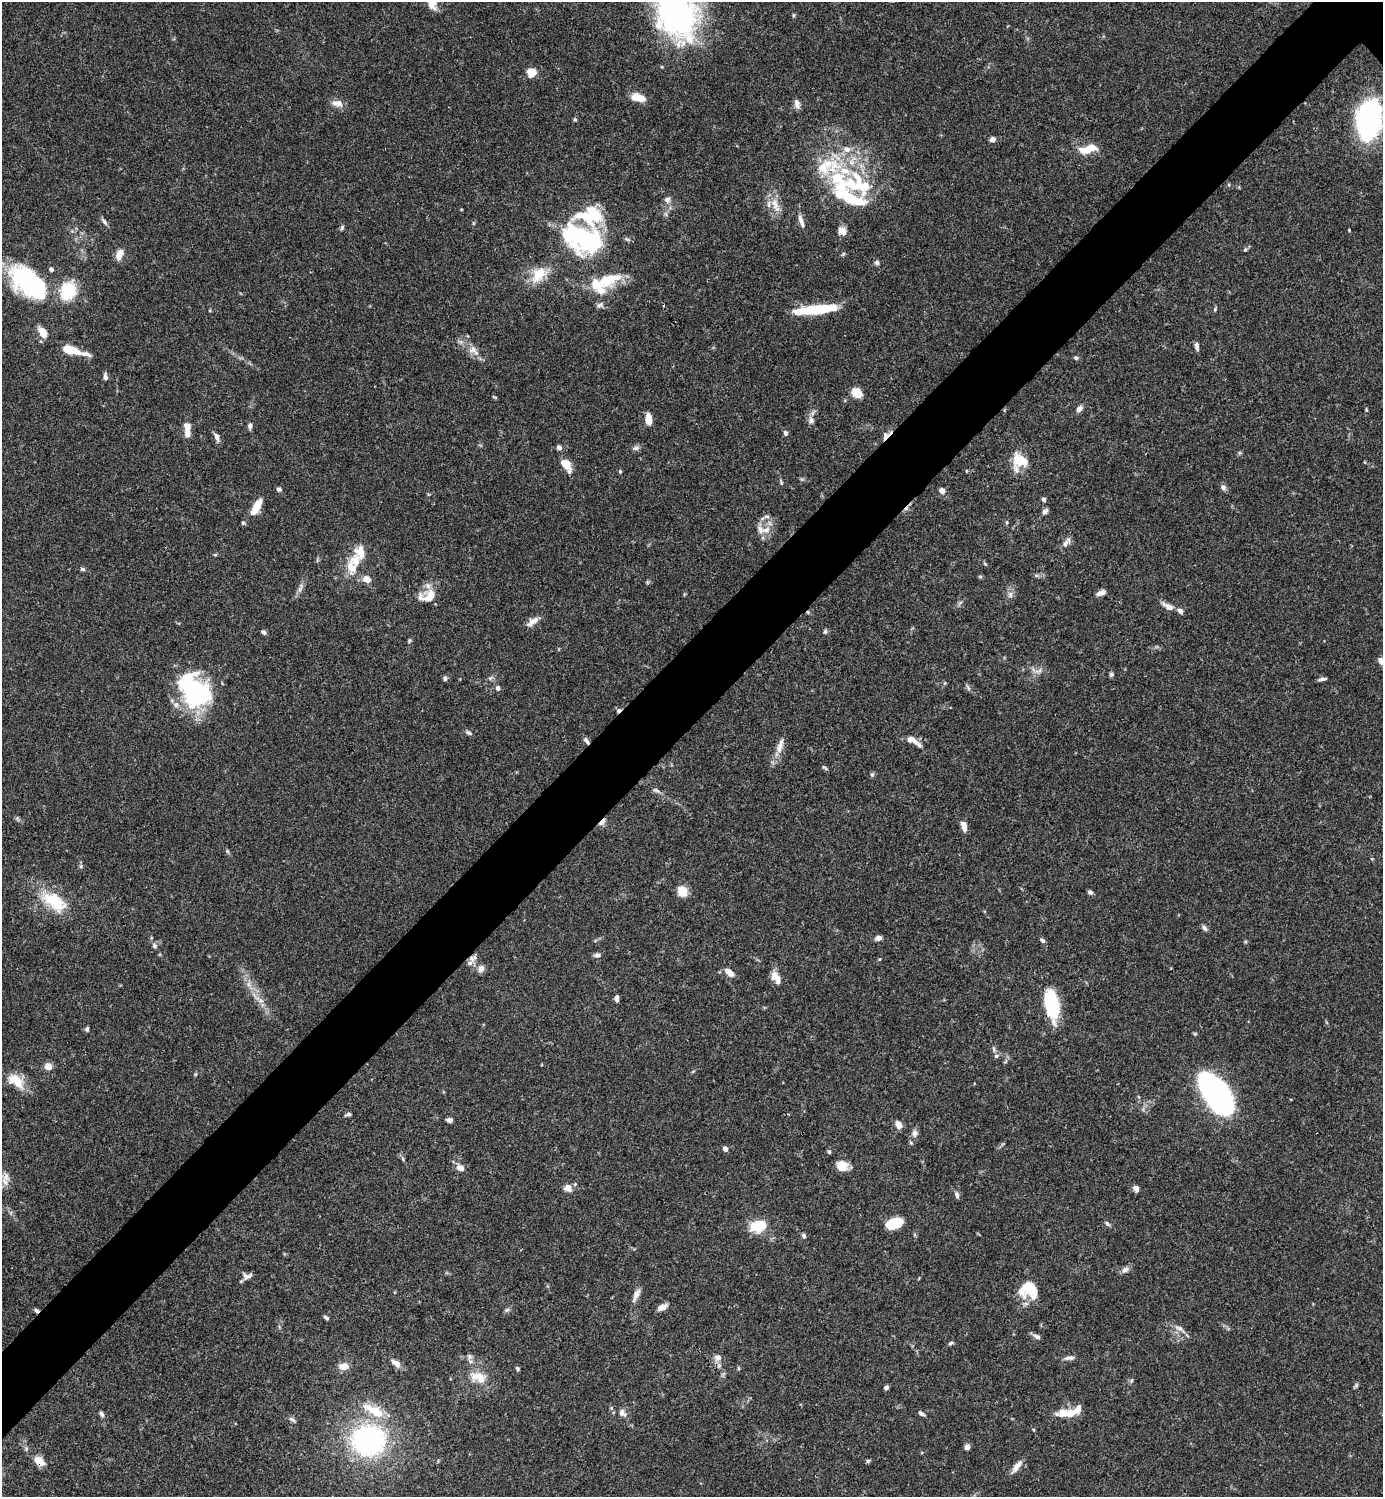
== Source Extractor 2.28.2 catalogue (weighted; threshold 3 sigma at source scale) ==
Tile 7 of 4 x 4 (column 3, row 2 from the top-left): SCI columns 3062-4442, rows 2989-4483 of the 5981 x 5981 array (HDU 1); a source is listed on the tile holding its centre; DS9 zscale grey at full resolution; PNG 1385 x 1499 px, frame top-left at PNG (2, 2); no overlay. Shown black and unused: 6% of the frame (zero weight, under 3 of 4 exposures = <1% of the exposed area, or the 3 px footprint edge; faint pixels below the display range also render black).
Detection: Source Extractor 2.28.2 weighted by HDU 2 'WHT'; one run over the whole footprint, this tile lists its part. Background 0.066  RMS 0.0032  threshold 0.0144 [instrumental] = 3 sigma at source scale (4.5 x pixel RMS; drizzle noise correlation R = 1.50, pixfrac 1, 0.05/0.05 arcsec/px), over >= 5 px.
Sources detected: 201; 5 inside a brighter object's white glare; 3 cosmic-ray / hot-pixel residue — not listed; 22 inside a brighter listed object's ellipse — not listed separately; the other 171 listed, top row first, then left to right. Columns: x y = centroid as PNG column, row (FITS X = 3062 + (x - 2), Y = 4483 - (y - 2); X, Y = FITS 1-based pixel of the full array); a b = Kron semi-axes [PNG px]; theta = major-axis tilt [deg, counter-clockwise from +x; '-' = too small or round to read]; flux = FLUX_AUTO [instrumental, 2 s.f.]
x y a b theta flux
675 13 62 44 -66 86
793 15 6 4 90 0.39
531 73 8 8 - 4.4
638 97 14 7 -12 5.4
337 103 14 8 -10 2.4
797 103 11 7 -82 1.6
575 119 5 4 - 0.42
1369 120 31 19 82 74
993 139 6 5 - 1.3
1091 148 23 8 13 5.7
847 149 11 8 -23 2.3
838 177 42 23 -65 23
865 186 34 22 -54 14
667 200 8 8 - 1.3
775 205 24 9 -71 4.2
801 221 17 6 -72 1.9
104 222 12 5 -54 0.97
342 228 7 4 64 0.56
842 231 10 9 - 2.1
583 238 46 37 -39 38
1245 249 5 5 - 0.45
119 254 12 7 70 3
843 254 6 4 46 0.43
877 263 6 5 - 0.7
539 274 22 14 52 7
27 280 43 27 -50 33
609 280 33 14 25 11
68 291 16 13 68 14
599 305 11 6 23 1
815 309 43 8 6 19
1215 309 6 4 48 0.4
43 333 11 7 -61 4.2
1197 346 9 4 -83 1.1
72 350 24 6 -15 9.6
473 350 18 10 -40 3.3
1076 358 5 4 - 0.67
105 377 8 5 -84 1.1
857 393 10 8 -41 5.1
494 397 8 3 -18 0.34
1079 409 8 6 43 1.4
648 419 12 6 -85 3.4
811 420 10 8 -71 1.3
250 426 8 5 84 0.91
187 428 15 6 -89 4.6
785 433 6 5 - 0.87
886 436 14 7 44 1.9
217 437 10 6 -65 1.5
559 447 6 5 - 1.1
636 448 10 5 15 0.96
1020 461 18 17 - 8.1
565 464 17 10 -44 3.7
620 471 5 4 - 0.39
781 482 8 4 -78 0.47
1223 487 8 6 -49 1.1
279 489 6 5 - 0.76
942 491 6 5 - 2
1044 499 5 4 - 0.76
256 507 21 8 62 5.6
1045 511 8 6 48 1.1
767 516 9 4 0 0.74
1007 522 5 3 - 0.37
766 530 14 9 12 2.7
1065 544 15 6 56 1.4
360 552 17 12 -84 4.5
215 555 6 4 1 0.38
352 568 21 14 -66 5.5
82 569 6 5 - 0.62
1036 575 6 4 -19 0.53
980 577 6 4 -1 0.4
367 579 11 8 -27 2.5
300 588 14 5 67 1.4
1101 593 10 5 22 1.8
684 594 6 3 72 0.33
1010 594 9 6 -73 1.2
430 596 19 15 34 5.7
960 603 6 4 20 0.55
1168 606 17 7 -28 2.1
532 621 18 7 35 2.4
825 631 6 5 - 0.57
264 632 7 5 -24 0.7
409 640 6 4 72 0.43
1382 661 11 7 -46 2.2
1040 670 7 4 71 0.68
1111 674 6 5 - 0.63
445 678 6 5 - 0.74
490 678 7 4 34 0.65
1322 679 11 3 10 0.83
187 683 46 28 -77 30
945 683 6 3 71 0.37
498 688 5 5 - 1.1
968 688 10 4 -57 0.65
469 733 10 5 -27 0.77
911 739 12 7 -17 2.3
586 740 10 5 -55 1
780 746 25 7 74 3.1
824 767 9 3 -35 0.45
872 774 6 5 - 0.56
656 790 11 5 -29 0.93
602 822 11 4 46 2.1
964 826 11 6 -76 2.4
227 851 5 5 - 0.47
81 866 6 4 72 0.47
682 891 11 9 -59 4.8
1090 892 6 5 - 0.85
54 901 32 17 -35 13
1204 928 8 5 -45 1
878 938 7 5 14 1.5
1042 940 7 5 -45 0.73
154 946 7 6 - 0.93
597 955 7 6 - 1.1
473 958 12 9 42 2
481 969 9 8 - 1.5
729 972 12 6 -40 2.5
776 978 18 9 -58 3
248 984 7 5 -90 0.99
616 998 8 5 -86 1.1
261 1000 8 6 -3 1.2
1051 1004 22 9 -77 35
87 1029 6 5 - 0.61
996 1056 6 6 - 0.7
48 1066 8 7 - 2.5
16 1081 24 14 -36 6.1
1217 1095 36 17 -57 130
348 1114 7 4 16 0.77
449 1120 7 5 -7 0.99
898 1124 7 6 - 2.4
915 1133 11 7 88 1.4
725 1149 5 4 - 1.7
829 1152 5 4 - 0.52
403 1159 6 4 -71 0.49
842 1166 12 11 - 3.9
460 1168 11 8 -36 2
6 1177 16 9 -90 2.9
568 1188 9 8 - 2.3
1136 1189 6 5 - 1.5
957 1195 10 5 -70 0.87
894 1223 15 9 17 9.4
1107 1223 8 4 -42 0.62
759 1226 18 12 17 9
804 1236 6 5 - 0.79
1125 1270 9 7 32 1.3
247 1276 14 8 15 1.5
1031 1290 22 13 -66 6.8
636 1293 15 7 62 1.9
662 1307 11 6 30 2.1
507 1310 7 5 43 0.65
326 1318 7 4 -40 0.67
1179 1328 12 6 -22 1.5
1037 1337 11 6 -24 1
950 1343 7 5 39 0.55
470 1356 8 7 - 1.1
718 1357 10 9 - 1.9
1069 1358 15 5 4 1.3
395 1363 15 7 -40 1.9
343 1366 12 8 2 2.8
738 1368 6 3 -71 0.33
518 1369 5 5 - 0.56
478 1377 25 15 -19 6.4
1356 1385 6 5 - 0.53
886 1388 5 4 - 0.79
1078 1409 11 7 62 2.3
622 1413 11 8 -58 1.6
1062 1413 15 10 18 3.9
101 1414 7 5 -57 0.81
921 1414 9 5 -29 0.77
292 1419 10 5 -33 0.8
368 1440 35 32 -3 58
967 1447 7 5 53 1.3
39 1461 12 8 -41 3.7
868 1461 6 4 27 0.53
1016 1467 19 6 52 2.5
Overlapping masked pixels (flux is a lower limit): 6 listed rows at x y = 886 436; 586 740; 602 822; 473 958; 1051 1004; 39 1461
Isophote crosses this tile's border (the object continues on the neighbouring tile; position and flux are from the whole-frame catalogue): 3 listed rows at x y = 675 13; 1382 661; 6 1177